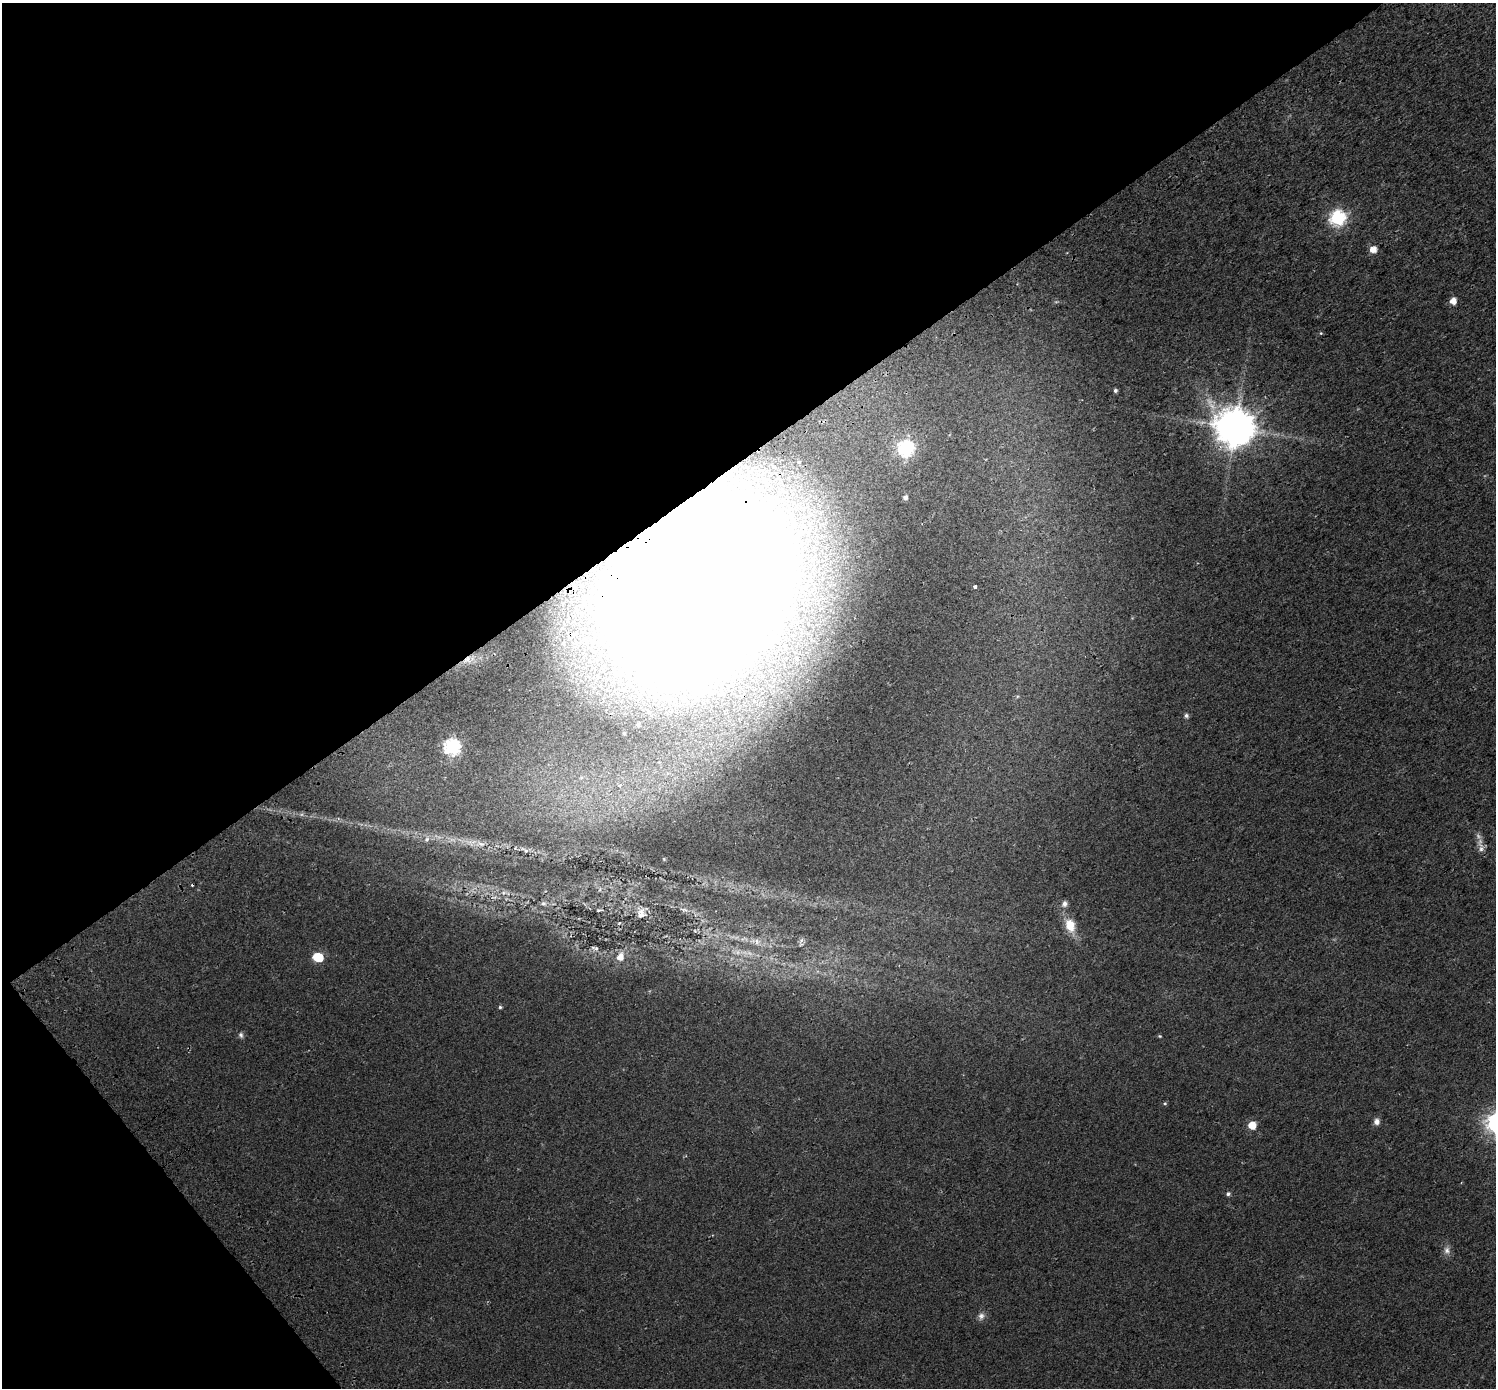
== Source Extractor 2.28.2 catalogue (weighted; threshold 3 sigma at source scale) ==
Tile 5 of 4 x 4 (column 1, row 2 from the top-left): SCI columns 62-1555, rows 2993-4378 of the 6105 x 6047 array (HDU 1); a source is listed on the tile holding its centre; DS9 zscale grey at full resolution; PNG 1498 x 1390 px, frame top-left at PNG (2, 3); no overlay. Shown black and unused: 36% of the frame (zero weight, under 2 of 3 exposures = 4% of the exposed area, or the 3 px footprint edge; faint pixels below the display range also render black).
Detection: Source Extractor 2.28.2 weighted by HDU 2 'WHT'; one run over the whole footprint, this tile lists its part. Background 0.0303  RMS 0.01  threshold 0.047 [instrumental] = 3 sigma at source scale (4.5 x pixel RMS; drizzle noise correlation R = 1.50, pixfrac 1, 0.0396/0.0396 arcsec/px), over >= 5 px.
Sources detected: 47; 3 too faint to see at this stretch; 1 inside a brighter object's white glare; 1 cosmic-ray / hot-pixel residue — not listed; the other 42 listed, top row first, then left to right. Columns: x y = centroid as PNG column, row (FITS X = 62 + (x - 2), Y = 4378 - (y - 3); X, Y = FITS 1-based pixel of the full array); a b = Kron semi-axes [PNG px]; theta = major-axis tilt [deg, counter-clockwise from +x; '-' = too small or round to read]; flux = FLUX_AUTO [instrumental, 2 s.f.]
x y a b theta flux
1337 218 7 7 - 220
1373 249 6 5 - 11
1453 301 5 5 - 10
1321 333 5 4 - 0.97
1115 390 4 4 - 1.9
1235 428 11 11 - 3100
906 448 7 7 - 240
905 497 5 5 - 3.2
975 587 3 3 - 11
696 588 99 73 51 6800
467 660 13 9 33 9.4
1186 716 6 5 - 2.5
638 724 6 5 - 1.8
624 733 4 4 - 1.3
452 747 7 7 - 240
427 839 8 6 64 3.2
481 844 12 6 -22 4.9
1481 848 20 6 -74 6.1
525 850 13 3 -38 2.4
504 893 7 4 45 2.2
494 897 9 3 -4 2.1
543 904 7 7 - 3
1065 904 6 6 - 4.6
599 910 8 2 5 1.2
684 910 10 4 -10 2.6
641 913 15 12 83 7.8
1070 926 18 12 -72 18
744 939 13 6 0 5.6
801 940 7 5 48 2.8
757 942 10 7 -85 5.4
596 948 6 4 1 1.7
318 957 7 6 - 39
620 957 8 7 - 9
500 1007 4 4 - 1.4
241 1035 8 6 -80 2.7
1160 1036 4 4 - 1
1165 1103 5 4 - 1.2
1377 1121 7 7 - 4.8
1252 1125 5 5 - 20
1228 1194 6 5 - 2.2
1447 1250 12 9 -69 5.4
981 1316 10 8 70 4.5
Overlapping masked pixels (flux is a lower limit): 2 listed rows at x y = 696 588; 467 660